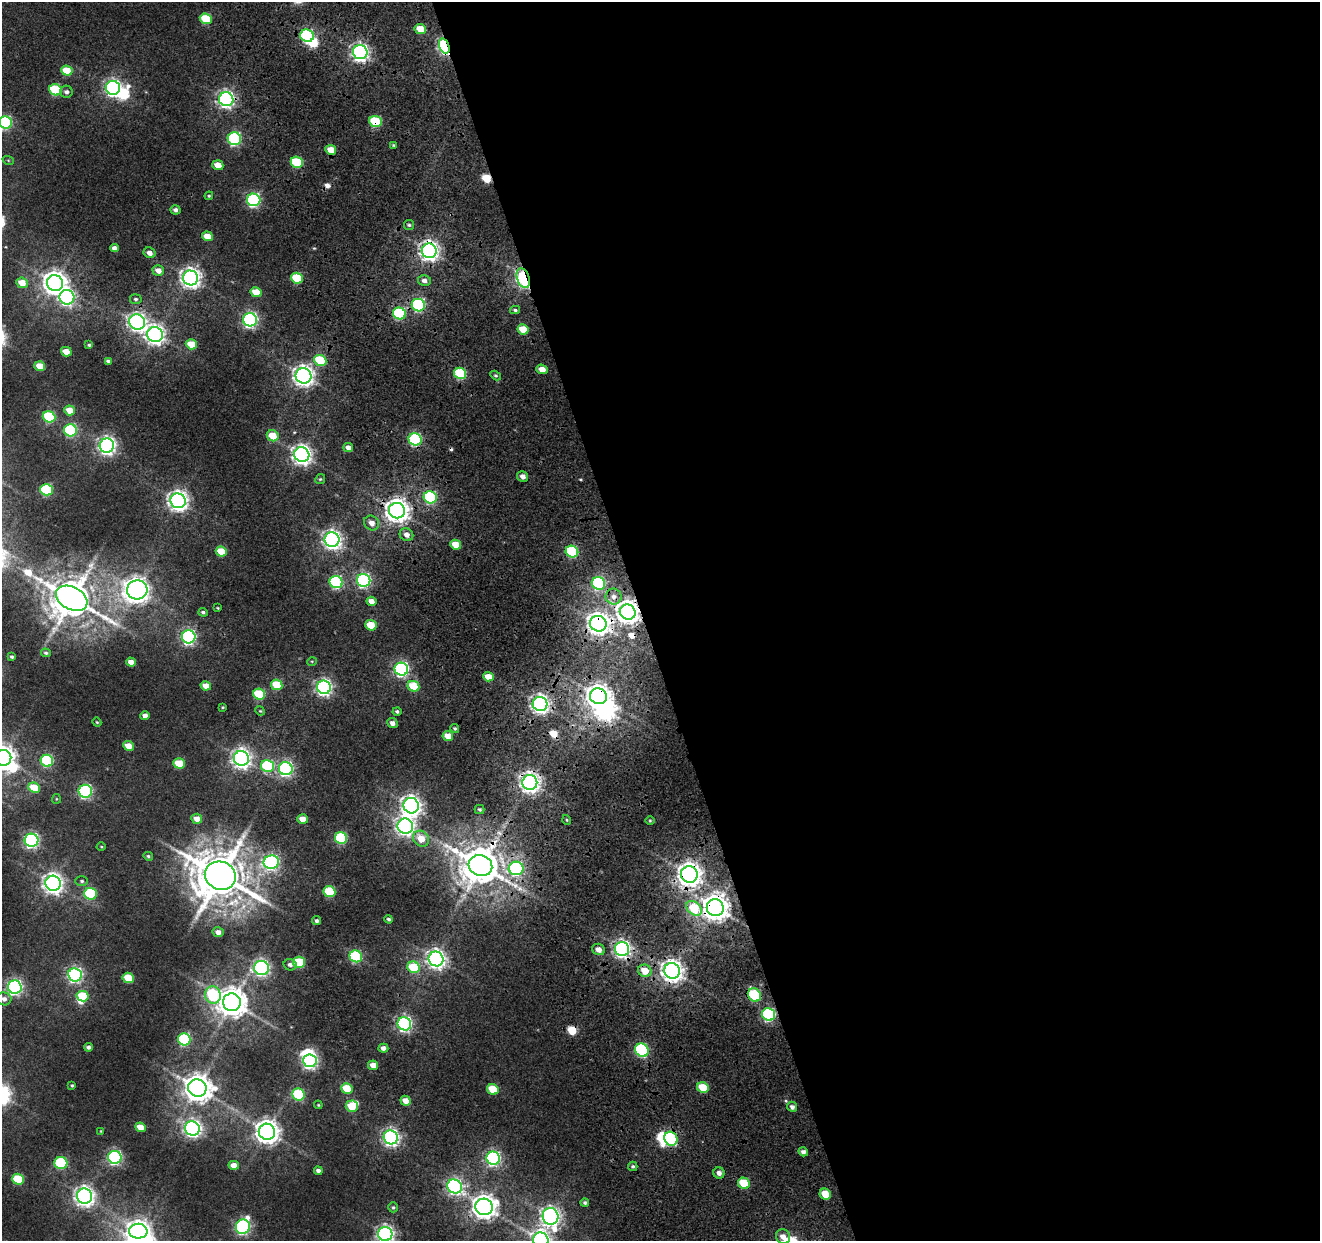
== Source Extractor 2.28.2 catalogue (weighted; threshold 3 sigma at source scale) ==
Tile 8 of 4 x 4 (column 4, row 2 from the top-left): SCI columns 4411-5728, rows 2707-3945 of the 6184 x 5464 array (HDU 1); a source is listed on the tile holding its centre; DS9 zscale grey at full resolution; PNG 1322 x 1243 px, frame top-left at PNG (2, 2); each listed source drawn as its Kron ellipse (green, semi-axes under 4 px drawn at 4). Shown black and unused: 51% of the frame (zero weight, under 3 of 5 exposures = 20% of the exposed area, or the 3 px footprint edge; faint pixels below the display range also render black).
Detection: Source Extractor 2.28.2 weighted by HDU 2 'WHT'; one run over the whole footprint, this tile lists its part. Background 0.0104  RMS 0.005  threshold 0.0227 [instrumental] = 3 sigma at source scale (4.5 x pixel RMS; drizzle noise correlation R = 1.50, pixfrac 1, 0.0396/0.0396 arcsec/px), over >= 5 px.
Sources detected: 223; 7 inside a brighter object's white glare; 6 cosmic-ray / hot-pixel residue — neither listed nor drawn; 2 inside a brighter listed object's ellipse — not listed separately; the other 208 listed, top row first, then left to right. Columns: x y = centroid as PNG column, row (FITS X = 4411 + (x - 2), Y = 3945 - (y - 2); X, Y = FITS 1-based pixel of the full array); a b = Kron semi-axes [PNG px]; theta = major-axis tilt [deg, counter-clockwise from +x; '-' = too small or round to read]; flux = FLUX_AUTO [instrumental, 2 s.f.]
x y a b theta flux
206 19 6 5 - 24
420 29 6 5 - 8.7
307 36 7 6 - 69
444 46 8 5 -70 120
360 52 7 7 - 210
67 71 6 5 - 14
113 88 7 7 - 160
55 90 6 5 - 32
66 92 6 6 - 1.6
226 99 7 7 - 190
376 121 6 5 - 32
5 123 6 6 - 61
234 139 7 6 - 72
394 145 4 3 - 0.57
331 150 5 4 - 8.1
8 160 6 3 -19 0.47
297 162 6 5 - 29
218 165 5 5 - 6.5
209 196 4 4 - 0.55
254 200 6 6 - 93
175 210 5 4 - 1.6
409 225 5 5 - 0.83
207 236 6 4 -19 7.6
114 248 4 4 - 2.2
429 251 7 7 - 280
150 253 6 5 - 2.9
158 270 6 5 - 4
191 278 8 7 - 310
297 278 6 5 - 22
523 278 10 6 -71 110
424 281 6 5 - 2.3
22 283 6 5 - 7.6
55 283 8 8 - 470
256 292 6 5 - 11
67 297 7 7 - 140
136 299 6 5 - 0.99
418 305 7 6 - 73
515 310 5 4 - 0.91
399 314 6 6 - 46
250 320 7 6 - 130
137 322 8 7 - 220
523 329 5 5 - 11
155 335 8 7 - 270
191 344 6 5 - 12
89 345 4 4 - 0.7
66 352 5 4 - 7
320 360 6 5 - 23
108 361 4 4 - 1.2
40 366 5 5 - 9
542 369 5 4 - 5.3
460 373 6 5 - 35
496 375 6 4 -31 0.81
303 376 8 7 - 320
70 410 5 5 - 7.8
49 417 6 5 - 35
70 430 6 6 - 51
273 436 6 5 - 11
415 439 6 6 - 62
107 446 7 7 - 230
348 447 5 4 - 2.5
302 455 7 7 - 280
523 476 5 5 - 2.6
320 479 5 4 - 0.69
46 490 6 6 - 44
430 497 6 6 - 62
178 501 7 7 - 300
397 511 8 7 - 480
372 523 8 7 - 3.5
407 535 7 6 - 2.8
332 540 7 7 - 250
456 545 5 5 - 7.8
221 551 5 5 - 15
572 552 6 5 - 43
364 580 6 6 - 99
336 582 6 6 - 61
598 583 7 6 - 62
137 590 10 9 - 470
614 597 8 8 - 3
72 598 17 11 -29 1800
371 601 5 4 - 3.8
218 608 3 2 - 0.41
203 612 4 4 - 0.94
628 612 8 7 - 460
598 624 8 7 - 370
371 625 6 5 - 14
189 637 7 6 - 120
46 653 5 4 - 0.8
12 657 3 3 - 0.75
312 661 5 3 - 0.43
131 662 5 4 - 3.8
401 669 7 6 - 130
488 677 5 4 - 6.3
277 685 6 5 - 19
206 686 5 4 - 5.3
413 686 6 5 - 18
324 687 7 6 - 180
259 694 6 5 - 29
598 696 8 7 - 470
540 704 7 7 - 250
223 707 3 3 - 0.49
260 711 5 4 - 0.53
397 711 4 4 - 0.92
145 716 5 4 - 3.2
97 722 4 4 - 0.54
392 723 5 4 - 2.3
455 728 4 4 - 0.76
448 736 5 5 - 6.5
128 746 5 4 - 7.6
3 758 8 8 - 490
241 758 7 7 - 260
47 761 6 6 - 48
179 763 6 5 - 15
267 766 6 6 - 38
286 769 7 6 - 130
530 783 7 7 - 300
34 788 6 5 - 14
85 791 6 6 - 93
56 799 5 4 - 0.49
411 806 8 7 - 310
480 809 5 4 - 0.86
197 819 5 5 - 4.8
303 819 5 4 - 6.2
567 820 5 3 - 0.47
650 821 5 3 - 0.48
405 826 8 7 - 250
341 838 6 5 - 46
421 839 8 7 - 8.3
31 840 7 6 - 120
101 847 4 3 - 0.39
148 856 5 4 - 0.8
271 862 7 7 - 120
480 866 12 10 -24 1500
516 868 7 7 - 86
689 874 8 8 - 460
220 876 16 14 -20 2700
82 881 6 5 - 0.89
53 883 8 7 - 300
329 892 6 5 - 24
90 894 6 6 - 39
715 907 8 8 - 620
694 908 9 6 -38 24
389 919 4 4 - 0.86
316 921 4 4 - 1.1
218 932 5 5 - 2.9
599 949 6 5 - 3.6
622 949 7 7 - 190
356 956 6 6 - 48
436 959 7 7 - 260
299 962 6 5 - 27
290 965 6 5 - 1.7
414 967 6 5 - 24
261 968 7 7 - 140
645 971 7 6 - 8.1
672 971 8 7 - 390
75 975 7 6 - 120
128 978 6 5 - 15
15 987 7 6 - 140
213 995 9 8 - 41
754 995 7 6 - 35
83 996 6 5 - 18
4 999 7 6 - 2.4
232 1002 9 9 - 880
769 1014 7 6 - 79
404 1024 7 6 - 130
184 1039 6 6 - 56
89 1047 4 3 - 1.3
383 1048 5 4 - 2.6
642 1050 7 6 - 75
310 1061 7 6 - 140
373 1065 5 4 - 5.3
72 1085 3 3 - 0.61
197 1088 9 8 - 690
347 1088 6 5 - 14
703 1088 6 5 - 18
493 1089 6 5 - 16
299 1094 6 6 - 38
405 1101 5 4 - 5.2
318 1105 4 3 - 0.47
352 1106 6 5 - 15
792 1107 5 5 - 1.7
140 1127 5 4 - 7.1
192 1128 7 7 - 200
101 1131 3 3 - 0.34
267 1132 8 8 - 470
391 1137 7 7 - 190
671 1139 7 6 - 58
803 1152 5 4 - 1.8
115 1157 7 6 - 100
493 1158 7 6 - 120
61 1163 6 6 - 38
234 1165 5 4 - 4.6
633 1166 5 4 - 0.94
318 1171 4 4 - 1.5
719 1173 5 5 - 2.5
18 1179 6 5 - 27
744 1183 6 5 - 20
455 1186 7 6 - 140
825 1194 6 5 - 11
84 1196 7 7 - 310
585 1203 4 4 - 0.88
393 1207 5 4 - 0.77
484 1207 8 8 - 450
551 1216 8 7 - 260
243 1227 7 7 - 120
138 1231 9 7 -1 360
385 1234 7 7 - 220
783 1237 7 6 - 3.6
541 1240 8 7 - 270
Overlapping masked pixels (flux is a lower limit): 21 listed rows (the first 20) at x y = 444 46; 226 99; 376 121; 429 251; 523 278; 418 305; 399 314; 320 360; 628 612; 598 624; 598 696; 530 783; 480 866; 516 868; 689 874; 715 907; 622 949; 672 971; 754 995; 769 1014
Isophote crosses this tile's border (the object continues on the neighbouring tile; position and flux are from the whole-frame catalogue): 5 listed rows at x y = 5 123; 3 758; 4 999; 385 1234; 541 1240